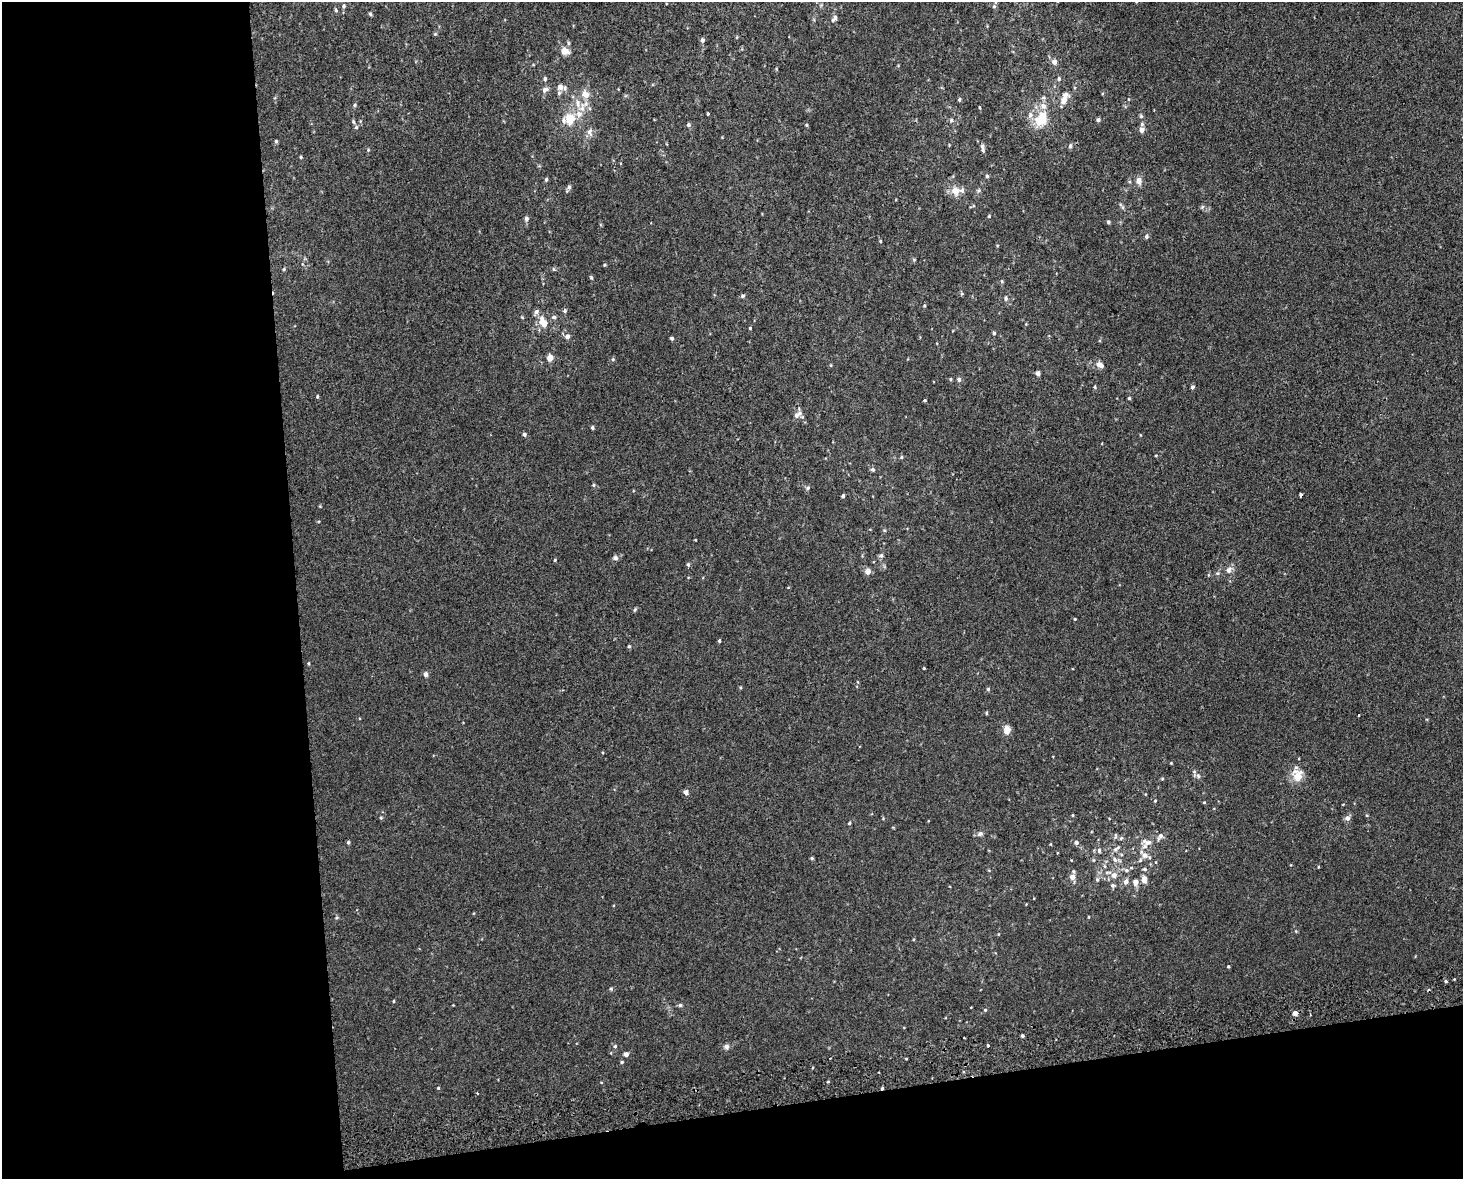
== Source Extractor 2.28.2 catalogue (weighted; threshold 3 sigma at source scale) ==
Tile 10 of 3 x 4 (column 1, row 4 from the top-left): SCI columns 22-1482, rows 42-1218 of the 4470 x 4790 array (HDU 1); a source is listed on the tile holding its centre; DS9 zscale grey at full resolution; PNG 1465 x 1181 px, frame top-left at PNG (2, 2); no overlay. Shown black and unused: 26% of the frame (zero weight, under 2 of 3 exposures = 2% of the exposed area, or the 3 px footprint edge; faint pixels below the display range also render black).
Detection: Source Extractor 2.28.2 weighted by HDU 2 'WHT'; one run over the whole footprint, this tile lists its part. Background 0.00318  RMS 0.0056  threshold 0.0251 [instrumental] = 3 sigma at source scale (4.5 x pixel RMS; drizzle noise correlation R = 1.50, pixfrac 1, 0.0396/0.0396 arcsec/px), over >= 5 px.
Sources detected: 177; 1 inside a brighter object's white glare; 1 cosmic-ray / hot-pixel residue — not listed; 14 inside a brighter listed object's ellipse — not listed separately; the other 161 listed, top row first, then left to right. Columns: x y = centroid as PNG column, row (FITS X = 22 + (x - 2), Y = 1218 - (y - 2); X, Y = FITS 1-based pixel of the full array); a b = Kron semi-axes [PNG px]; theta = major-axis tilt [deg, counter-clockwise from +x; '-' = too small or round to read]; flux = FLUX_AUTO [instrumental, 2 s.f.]
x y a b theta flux
995 2 6 4 -71 0.73
343 6 6 5 - 1
336 10 5 4 - 0.76
370 14 4 4 - 0.8
834 19 11 5 54 2
435 34 5 4 - 0.6
702 40 5 5 - 1.5
568 43 6 4 -90 0.79
565 51 10 8 -21 4.4
1054 62 8 8 - 2
898 66 5 3 - 0.41
545 79 6 5 - 1
1059 79 6 4 88 0.88
560 87 6 6 - 2.9
545 90 9 7 37 2.3
559 93 5 5 - 1.1
1043 98 6 4 1 0.83
959 99 5 4 - 0.77
1063 101 12 7 69 3.9
354 105 6 4 89 0.75
582 107 17 8 76 6.1
980 108 4 2 - 0.48
708 114 3 3 - 0.52
1030 115 9 7 75 2.2
1141 116 6 5 - 0.84
570 119 10 9 - 11
1043 119 17 9 -82 11
951 120 6 5 - 1.1
1098 120 4 4 - 1.5
353 122 6 4 -70 0.73
688 125 5 5 - 1.2
806 125 4 4 - 0.61
356 127 5 5 - 0.9
1142 130 6 6 - 2.9
590 132 11 7 -85 2.6
276 141 5 4 - 0.83
982 146 7 5 89 1.2
1070 146 7 4 81 1
368 150 4 4 - 0.56
301 157 4 3 - 0.66
987 176 5 4 - 0.98
546 180 5 4 - 0.92
1139 181 8 7 - 3.6
569 187 7 5 65 1.5
979 190 5 5 - 0.89
955 191 12 11 - 5.5
1202 207 7 4 45 0.8
989 216 4 3 - 0.48
526 219 6 5 - 1.5
1108 222 4 4 - 0.82
1146 236 5 5 - 1.1
880 241 4 4 - 0.52
914 260 6 3 -19 0.59
604 265 4 4 - 0.55
284 269 5 4 - 0.62
553 269 5 5 - 0.74
591 278 5 4 - 0.71
1002 281 6 4 -70 0.75
742 296 5 5 - 0.93
1006 298 7 6 - 1.3
924 306 4 3 - 0.62
565 310 6 5 - 1.1
536 312 7 6 - 2
554 317 7 5 -1 1.2
543 323 13 10 -56 6.2
750 328 3 3 - 0.55
994 333 4 4 - 0.89
567 337 6 5 - 2.3
671 338 4 4 - 1
550 358 8 6 83 3.5
613 359 5 4 - 0.76
1100 365 10 7 -27 3.1
1038 373 4 4 - 2.1
959 380 5 5 - 1.3
1095 387 4 4 - 0.61
1193 387 3 3 - 2
317 397 5 4 - 0.59
1129 398 4 4 - 0.65
925 400 3 3 - 0.91
799 413 7 7 - 1.8
592 427 4 4 - 1.1
524 434 5 4 - 1.2
1156 455 4 2 - 0.38
901 457 5 4 - 0.69
873 469 5 5 - 1.1
593 485 5 4 - 0.68
808 488 6 5 - 1.1
843 495 4 3 - 0.81
1301 495 4 3 - 0.91
884 530 5 3 - 0.51
881 555 7 5 85 1.4
615 558 7 6 - 1.4
555 560 4 3 - 0.54
688 564 6 4 -75 0.87
1228 570 8 6 82 2.7
868 571 6 5 - 4
1217 573 6 5 - 0.88
635 609 6 4 62 0.71
1075 619 4 3 - 0.5
719 641 4 3 - 0.77
629 646 5 4 - 0.63
309 663 5 3 - 0.51
924 668 3 3 - 0.43
425 674 5 4 - 2.3
988 689 5 5 - 0.7
986 713 5 3 - 0.59
1358 715 3 2 - 0.42
1007 730 9 7 88 4.5
1171 763 4 3 - 0.43
1198 776 7 5 -62 1.2
1297 776 16 12 -87 8.2
686 792 5 4 - 2.6
1155 801 5 4 - 0.51
1204 802 4 4 - 0.46
1073 815 4 3 - 0.42
381 818 4 4 - 0.65
1347 818 6 6 - 2.3
849 823 5 4 - 0.69
980 834 8 6 18 1.7
1115 836 7 4 72 0.89
1160 836 9 6 55 2.1
1121 838 6 4 45 0.76
348 842 4 4 - 0.83
1076 842 5 5 - 1.4
1148 842 16 8 -7 4
1116 848 13 5 33 1.8
1099 850 6 5 - 1.1
1144 855 13 8 -41 3.8
812 858 4 3 - 0.7
1115 860 8 6 -58 1.9
1105 866 6 4 -88 0.75
1318 867 4 3 - 0.42
1145 869 6 4 -1 0.99
1126 870 7 5 -15 1.4
1114 875 7 6 - 3.3
1072 877 6 6 - 3.4
1097 879 6 5 - 1.1
1144 879 8 6 -89 3.7
1126 882 7 6 - 2.2
1135 882 8 7 - 2.4
1113 885 6 5 - 1
1089 917 4 2 - 0.39
336 918 5 4 - 0.68
1228 966 4 3 - 0.56
1446 981 5 4 - 0.79
611 989 5 5 - 0.71
394 1001 4 3 - 0.42
680 1005 6 5 - 1.1
985 1010 5 5 - 0.68
1295 1013 4 4 - 3.7
1022 1036 3 3 - 0.91
988 1045 3 3 - 0.98
615 1046 5 4 - 0.83
726 1047 8 7 - 1.7
626 1054 4 4 - 2.2
906 1059 3 2 - 0.45
622 1062 4 3 - 0.71
601 1082 4 3 - 0.35
828 1082 4 3 - 0.5
438 1088 5 4 - 0.54
883 1088 3 3 - 2.2
Overlapping masked pixels (flux is a lower limit): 1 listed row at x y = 883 1088
Isophote crosses this tile's border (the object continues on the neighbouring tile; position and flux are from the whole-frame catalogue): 1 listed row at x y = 995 2